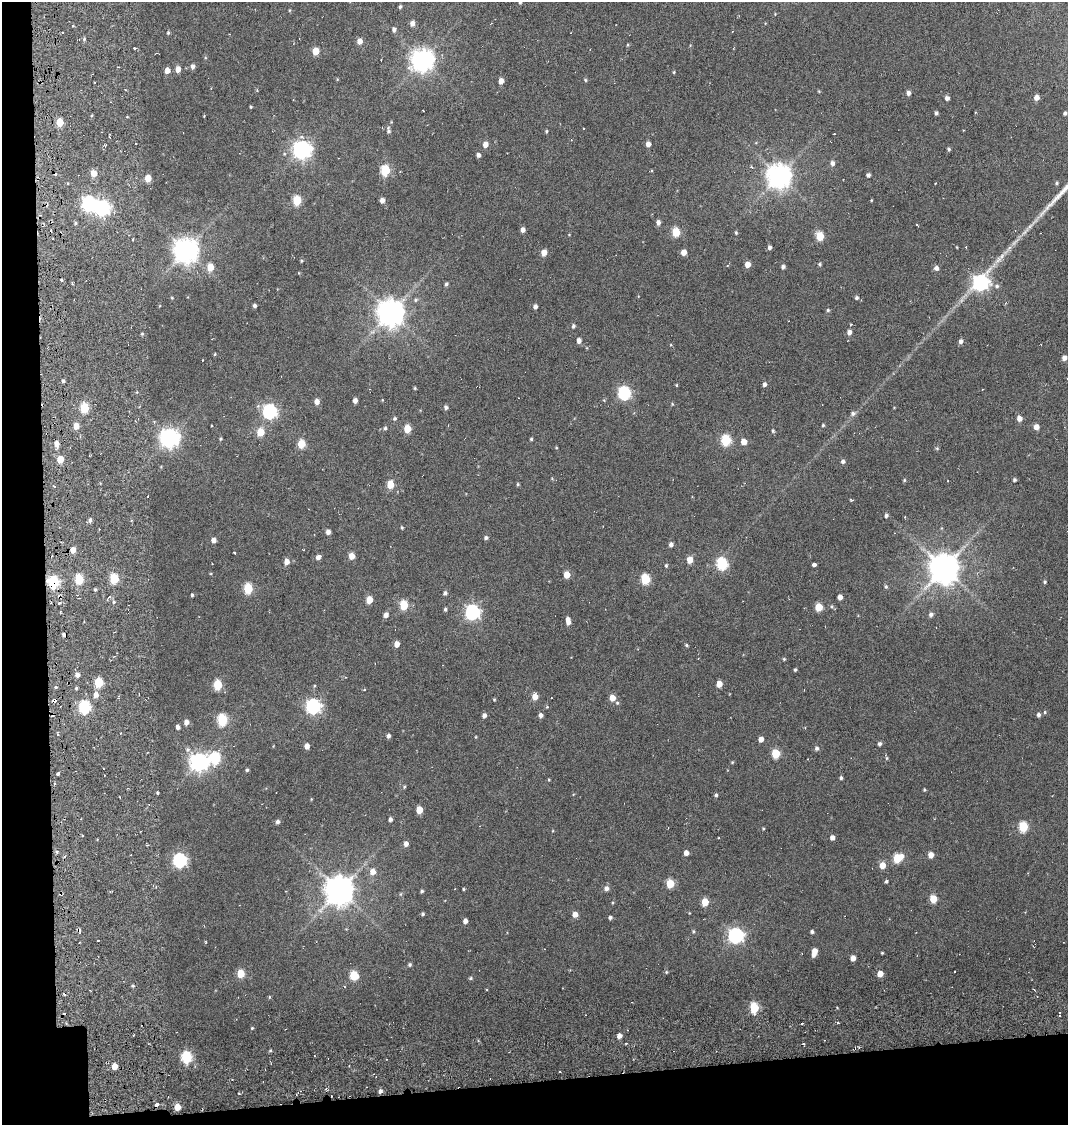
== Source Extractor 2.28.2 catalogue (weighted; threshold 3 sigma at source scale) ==
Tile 3 of 2 x 2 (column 1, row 2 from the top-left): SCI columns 96-1161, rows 100-1222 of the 2322 x 2444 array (HDU 1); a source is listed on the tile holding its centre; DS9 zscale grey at full resolution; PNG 1070 x 1127 px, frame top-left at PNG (2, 2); no overlay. Shown black and unused: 8% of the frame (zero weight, under 6 of 12 exposures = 14% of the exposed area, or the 3 px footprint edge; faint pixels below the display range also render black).
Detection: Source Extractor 2.28.2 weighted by HDU 2 'WHT'; one run over the whole footprint, this tile lists its part. Background 0.041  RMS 0.012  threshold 0.0482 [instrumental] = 3 sigma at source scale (4.09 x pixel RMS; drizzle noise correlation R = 1.36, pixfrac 0.8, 0.0396/0.0396 arcsec/px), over >= 5 px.
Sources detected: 295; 23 cosmic-ray / hot-pixel residue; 1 long thin detection or spike segment (spike, bleed or trail) — not listed; the other 271 listed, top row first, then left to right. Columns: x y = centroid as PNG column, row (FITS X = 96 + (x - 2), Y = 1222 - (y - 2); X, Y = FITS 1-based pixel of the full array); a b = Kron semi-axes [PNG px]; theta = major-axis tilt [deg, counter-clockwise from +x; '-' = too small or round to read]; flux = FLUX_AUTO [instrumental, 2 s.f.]
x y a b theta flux
520 2 5 4 - 1.6
400 7 5 4 - 1.8
412 23 5 5 - 6
72 26 3 2 - 1.2
394 29 6 5 - 3.4
168 33 5 4 - 1.4
360 41 5 4 - 8.3
627 45 5 3 - 0.94
134 48 3 3 - 2.6
315 51 5 5 - 17
423 60 8 7 - 880
193 66 5 5 - 4.3
178 69 5 4 - 9.1
167 70 5 4 - 7.8
674 72 4 4 - 0.94
585 80 4 4 - 1.3
501 81 5 5 - 6.9
908 93 5 4 - 4.1
1036 97 5 4 - 7.1
947 98 4 4 - 3.8
251 107 3 3 - 1
423 110 3 2 - 0.78
936 113 4 3 - 2.5
1065 113 4 3 - 2.2
204 116 2 2 - 0.67
60 122 5 5 - 23
584 128 3 2 - 0.99
388 130 9 5 -86 3
963 130 2 2 - 0.77
546 131 4 3 - 1.2
834 134 3 2 - 0.63
485 144 5 4 - 8.8
648 144 5 4 - 5.7
105 145 5 3 - 1.3
949 149 4 3 - 1.8
302 150 7 7 - 460
478 155 4 4 - 3.8
832 163 6 5 - 4.1
385 170 5 5 - 67
94 173 6 5 - 13
868 175 4 4 - 3
779 176 8 8 - 1000
148 178 5 4 - 18
68 183 3 3 - 1.4
935 183 3 2 - 1.3
1057 183 5 4 - 1.4
297 200 5 5 - 49
382 200 4 4 - 5.5
871 200 4 3 - 0.88
89 204 7 6 - 240
102 208 7 6 - 250
658 222 6 5 - 4
75 223 5 4 - 1.5
917 225 3 2 - 1.1
523 230 5 4 - 5.2
676 232 5 5 - 41
736 232 5 4 - 1.3
820 236 5 5 - 34
769 247 5 4 - 2.9
186 251 8 8 - 1100
544 252 5 4 - 12
684 252 5 4 - 9.5
998 260 14 6 42 7
301 261 5 3 - 1.1
747 264 5 4 - 9.6
819 264 4 4 - 1.6
210 267 6 5 - 16
783 267 4 4 - 2.9
936 268 5 5 - 4.4
61 280 4 4 - 1.6
980 283 7 7 - 310
446 284 5 4 - 1.9
997 286 6 5 - 2.3
172 298 4 3 - 0.87
856 298 5 5 - 1.9
416 300 6 5 - 1.9
254 305 3 3 - 2.5
535 306 5 4 - 3.3
828 310 4 4 - 1.4
391 313 8 8 - 1400
573 326 5 4 - 2.1
849 332 5 4 - 5.1
142 334 4 4 - 1.2
579 340 5 4 - 4.7
961 341 5 5 - 3.7
215 354 4 3 - 0.99
1064 358 5 4 - 5.8
202 360 3 2 - 1.2
63 381 4 4 - 1.8
764 384 4 4 - 3.4
676 385 4 3 - 1
415 388 4 4 - 1.1
624 393 6 6 - 150
355 400 4 4 - 4.9
604 400 4 4 - 1.1
317 401 5 5 - 6.7
672 404 4 4 - 0.97
446 407 5 4 - 2.8
84 408 5 5 - 50
270 411 6 6 - 230
853 413 7 6 - 3.1
395 418 5 5 - 1.8
1019 418 5 5 - 6.9
823 425 3 3 - 1.4
76 426 5 4 - 12
1036 427 5 5 - 7.7
385 428 4 4 - 1.9
407 429 5 5 - 25
773 431 5 4 - 1.7
260 432 5 5 - 26
169 438 7 7 - 610
220 439 4 4 - 1.3
531 439 3 3 - 1.4
726 440 6 5 - 75
744 442 5 4 - 11
56 443 6 5 - 6.1
301 444 5 5 - 31
937 448 5 4 - 1.3
60 459 5 5 - 17
843 461 5 4 - 3
904 480 4 3 - 1.2
1014 480 4 4 - 1.9
390 484 5 5 - 23
518 484 4 4 - 1.2
54 486 4 3 - 1.1
148 496 2 2 - 1.2
851 500 5 3 - 1
886 515 5 4 - 2.7
905 517 3 3 - 0.86
90 520 6 4 81 2.7
402 527 4 3 - 1.2
328 532 5 4 - 4.8
486 538 5 4 - 2.3
213 540 4 4 - 6
671 544 5 4 - 3.7
73 550 5 4 - 9.6
303 550 3 2 - 0.77
234 553 3 2 - 0.99
352 556 5 4 - 12
318 557 5 4 - 4.5
690 560 5 4 - 14
287 562 6 5 - 7.8
722 564 6 5 - 100
814 565 4 4 - 3.9
666 566 5 4 - 1.5
944 568 9 9 - 1900
567 575 5 4 - 15
79 579 6 5 - 47
114 579 5 5 - 52
645 579 6 5 - 58
53 582 6 6 - 110
1045 582 4 4 - 1.6
886 586 5 4 - 1.7
248 589 6 5 - 54
95 590 4 4 - 1.5
445 593 5 5 - 2.5
192 595 4 3 - 1.5
109 597 5 4 - 2.2
840 597 4 4 - 6.3
369 600 5 4 - 18
114 602 5 4 - 1.6
404 605 6 5 - 42
819 607 5 5 - 28
445 609 4 4 - 1.8
472 612 7 6 - 250
931 614 6 5 - 3.4
386 615 5 5 - 5.2
568 621 8 4 -83 7
397 644 5 4 - 7.7
687 645 4 3 - 1.3
784 659 5 4 - 1.2
795 670 4 3 - 1.5
77 675 5 5 - 4.8
99 683 5 5 - 51
719 684 5 4 - 11
218 685 6 5 - 50
56 687 3 3 - 2.5
76 688 4 4 - 1.3
96 695 7 6 - 6.7
119 697 6 3 82 1.2
535 697 6 5 - 10
612 698 5 5 - 11
494 700 4 4 - 1
617 703 5 4 - 1.5
313 706 7 6 - 250
85 707 6 5 - 130
547 707 4 4 - 1
1045 712 5 3 - 1.2
484 715 4 4 - 3.8
541 715 5 4 - 3.7
1038 715 5 4 - 2.9
222 720 6 5 - 77
186 722 5 4 - 5.3
178 727 4 4 - 3.4
58 734 3 3 - 1.8
388 736 4 4 - 3.1
476 737 4 3 - 0.81
761 739 4 4 - 6.3
880 744 4 4 - 2.5
307 746 5 4 - 6.4
816 748 5 5 - 2.5
776 753 5 5 - 39
886 757 9 3 -70 1.6
215 758 7 6 - 85
199 762 7 7 - 510
732 762 5 4 - 1
247 770 4 3 - 1.6
58 773 3 3 - 4.1
841 778 4 4 - 2.1
549 780 4 3 - 0.85
404 787 5 4 - 1.3
924 790 4 3 - 1.1
157 793 3 3 - 2.2
716 795 4 4 - 1.9
419 810 5 5 - 17
390 819 4 4 - 3.3
278 822 5 4 - 3
1023 827 6 5 - 60
763 828 4 3 - 0.96
832 837 4 4 - 4.8
406 844 5 5 - 5.1
686 853 4 4 - 5.7
931 855 5 4 - 7.9
897 858 7 5 33 42
180 860 6 6 - 200
882 865 5 5 - 12
373 872 6 6 - 8.4
886 881 3 3 - 1.8
670 884 5 5 - 33
606 888 6 5 - 4
463 889 3 3 - 1.1
339 890 9 8 - 1700
422 891 4 3 - 1.7
110 892 4 3 - 1
933 899 5 5 - 25
705 902 5 5 - 21
423 914 3 3 - 1.6
575 914 5 5 - 7.9
610 917 4 4 - 2.4
465 921 4 4 - 4.7
693 931 5 5 - 1.5
812 932 4 3 - 2.3
736 935 7 6 - 290
98 940 3 2 - 1.2
206 942 3 3 - 1.2
814 952 8 4 76 12
882 953 3 3 - 0.98
853 958 5 4 - 7.6
410 965 4 4 - 1.8
666 972 4 4 - 1.3
241 973 5 5 - 29
880 974 4 4 - 11
354 975 6 5 - 44
471 978 5 4 - 1.5
133 986 5 4 - 1.4
269 997 5 3 - 0.98
754 1008 6 5 - 55
802 1023 2 2 - 1
838 1023 4 3 - 1.3
252 1028 4 3 - 1
619 1036 5 4 - 5.9
803 1044 3 2 - 1.4
855 1048 3 2 - 1.5
270 1050 4 3 - 1.2
187 1057 6 5 - 98
114 1066 5 4 - 12
560 1072 3 2 - 0.98
380 1091 5 4 - 3.4
238 1093 3 2 - 0.83
157 1105 4 3 - 4.5
177 1107 5 4 - 15
Overlapping masked pixels (flux is a lower limit): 2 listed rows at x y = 53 582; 157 1105
Isophote crosses this tile's border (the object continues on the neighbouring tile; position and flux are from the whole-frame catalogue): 1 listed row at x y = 520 2